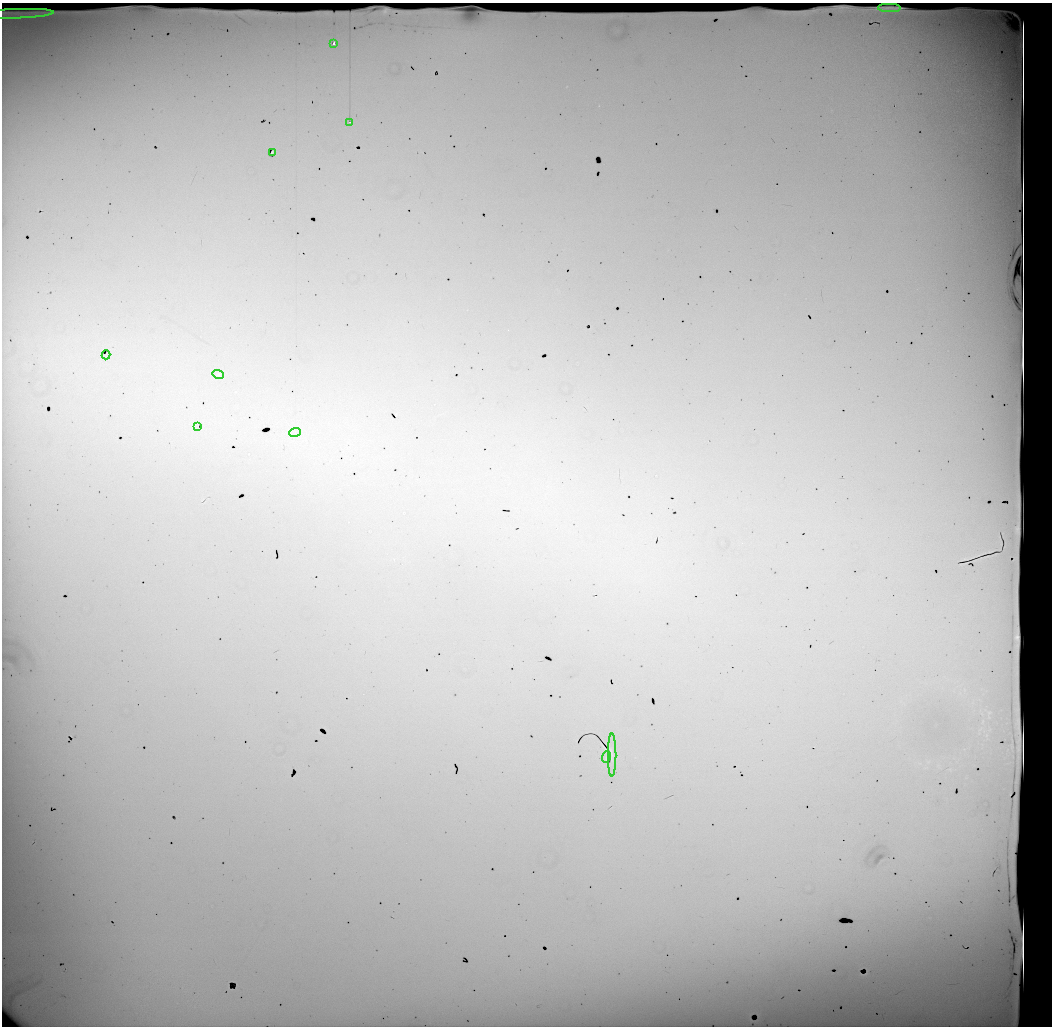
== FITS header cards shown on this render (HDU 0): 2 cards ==
NAXIS1  =                 1050 / length of data axis 1
NAXIS2  =                 1024 / length of data axis 2

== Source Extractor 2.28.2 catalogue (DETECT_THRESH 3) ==
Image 1050 x 1024 px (HDU 0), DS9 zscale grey, 1 PNG px = 1 image px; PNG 1054 x 1028 px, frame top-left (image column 1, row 1024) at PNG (2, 3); each listed source drawn as its Kron ellipse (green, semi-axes under 4 px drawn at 4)
Background 22900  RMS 110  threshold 322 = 3 sigma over >= 5 px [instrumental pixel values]
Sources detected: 14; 3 with non-positive FLUX_AUTO (blend fragments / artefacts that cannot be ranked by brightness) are neither listed nor drawn; the other 11 listed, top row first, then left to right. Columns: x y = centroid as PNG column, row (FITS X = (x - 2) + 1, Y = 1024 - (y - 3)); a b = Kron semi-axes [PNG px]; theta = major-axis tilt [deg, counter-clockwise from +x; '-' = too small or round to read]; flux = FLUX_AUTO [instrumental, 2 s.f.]
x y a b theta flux
889 8 11 2 -1 23000
16 14 37 4 2 82000
334 44 3 3 - 36000
350 122 2 2 - 5900
273 152 3 3 - 11000
106 355 4 2 - 6700
218 374 6 4 -18 9000
197 427 3 2 - 5800
295 432 6 4 21 13000
612 755 21 2 90 2100
606 757 5 2 - 7200
At the frame edge (FLAGS 8, measured only in part): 1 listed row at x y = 16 14
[3 non-positive-flux detections neither listed nor drawn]